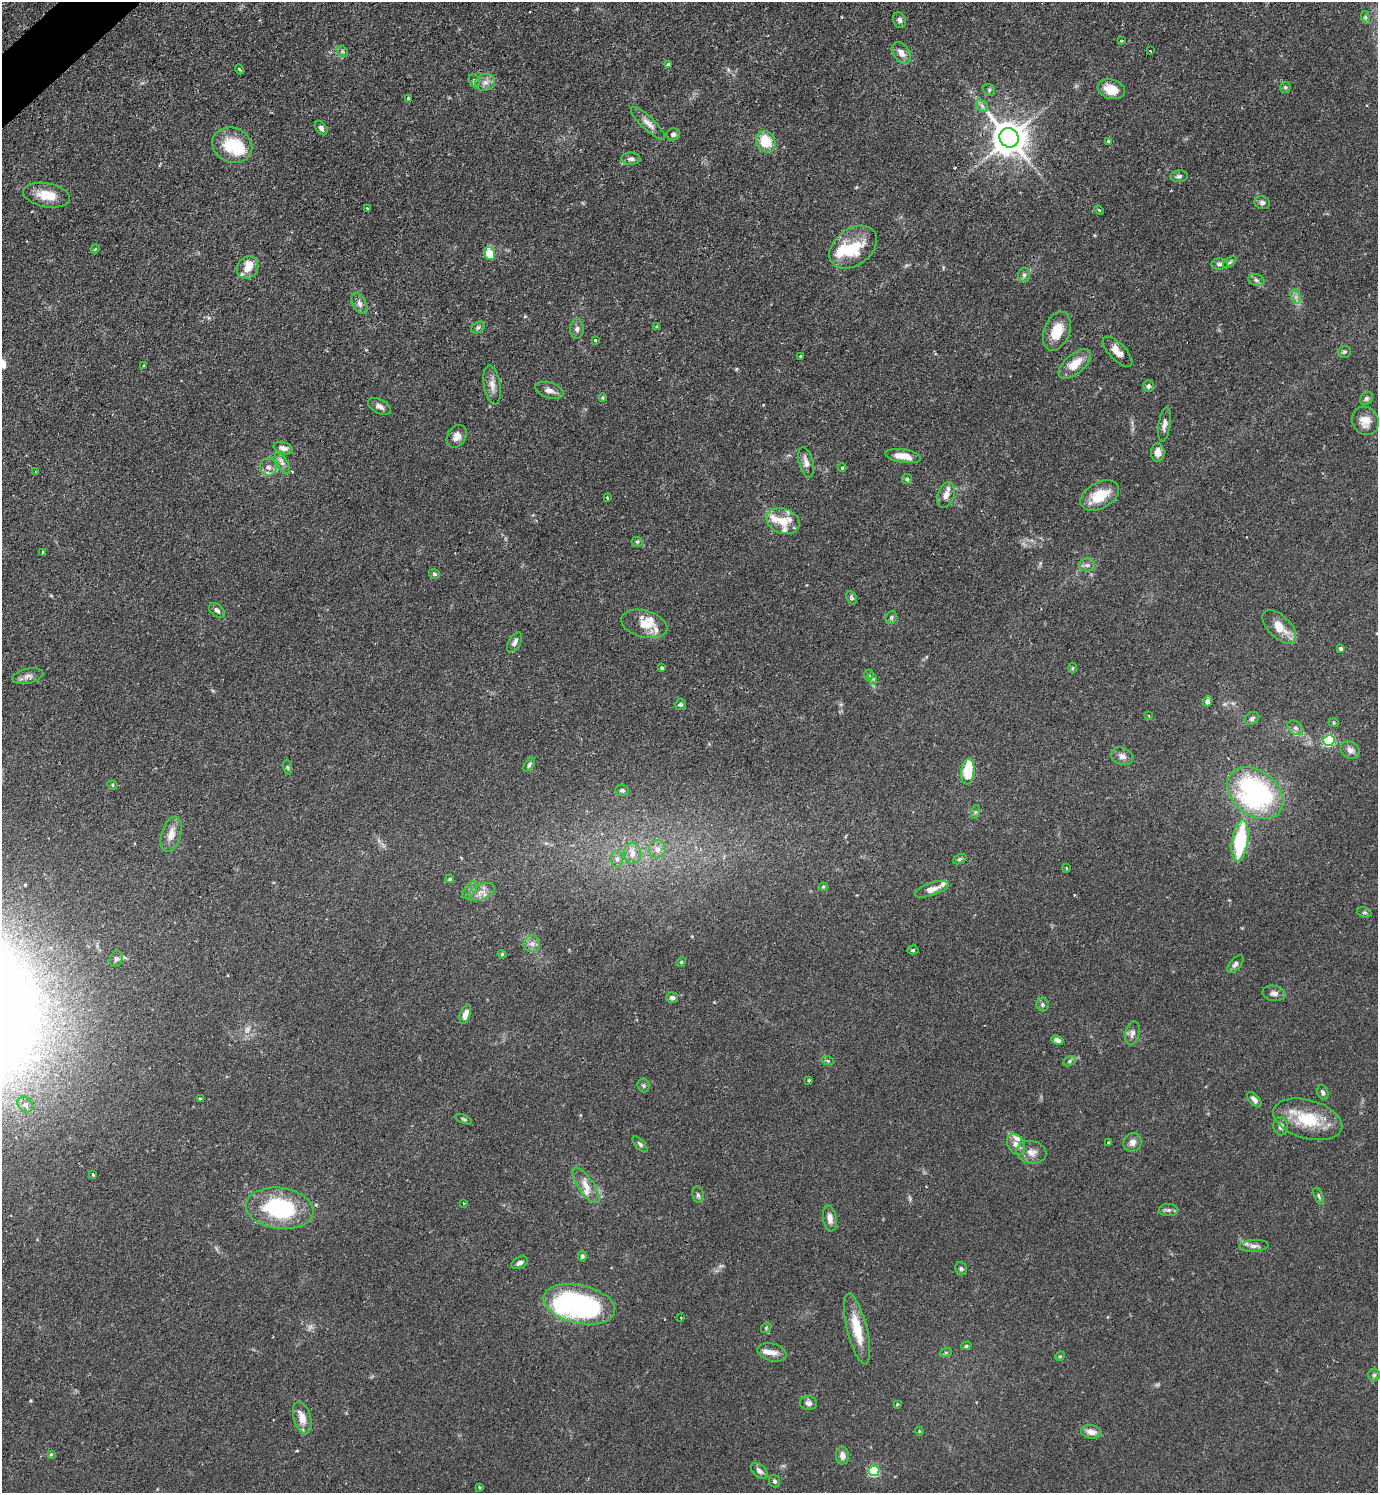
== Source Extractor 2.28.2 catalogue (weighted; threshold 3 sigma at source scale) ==
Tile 11 of 4 x 4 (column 3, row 3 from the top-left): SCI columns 2912-4287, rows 1493-2983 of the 5965 x 5968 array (HDU 1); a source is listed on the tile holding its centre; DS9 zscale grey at full resolution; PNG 1380 x 1495 px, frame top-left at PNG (2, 2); each listed source drawn as its Kron ellipse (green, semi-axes under 4 px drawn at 4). Shown black and unused: <1% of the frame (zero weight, under 2 of 3 exposures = <1% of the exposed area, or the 3 px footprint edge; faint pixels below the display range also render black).
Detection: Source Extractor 2.28.2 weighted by HDU 2 'WHT'; one run over the whole footprint, this tile lists its part. Background 0.0833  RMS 0.0061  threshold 0.0273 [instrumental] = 3 sigma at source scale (4.5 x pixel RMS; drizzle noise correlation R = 1.50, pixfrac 1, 0.05/0.05 arcsec/px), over >= 5 px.
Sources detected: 194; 2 too faint to see at this stretch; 3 inside a brighter object's white glare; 1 cosmic-ray / hot-pixel residue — neither listed nor drawn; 13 inside a brighter listed object's ellipse — not listed separately; the other 175 listed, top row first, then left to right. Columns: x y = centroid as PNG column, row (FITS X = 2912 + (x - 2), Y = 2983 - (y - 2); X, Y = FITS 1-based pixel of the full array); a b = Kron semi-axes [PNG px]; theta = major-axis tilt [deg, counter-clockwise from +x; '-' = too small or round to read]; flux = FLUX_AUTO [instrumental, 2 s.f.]
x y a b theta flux
1365 17 6 4 -72 1
900 20 8 6 -67 1.8
1121 41 4 2 - 0.48
342 51 6 4 -47 1.2
1150 51 3 2 - 0.67
901 53 12 8 -53 4.5
668 65 4 3 - 1.8
240 69 5 2 - 0.96
474 81 7 5 -70 1.2
485 82 10 8 20 3.3
1285 87 6 5 - 0.92
1111 89 14 9 -15 12
989 90 6 5 - 1.1
409 99 4 3 - 3.4
982 106 7 5 -46 1.6
648 123 22 6 -44 4.5
321 128 8 5 -56 1.9
673 134 7 6 - 1.5
1009 138 10 9 - 1300
766 141 11 9 -62 17
1109 141 3 3 - 2
232 145 20 17 -24 24
631 159 9 6 -2 2.1
1179 176 9 6 5 1.8
47 195 24 12 -10 11
1262 203 8 6 -14 1.7
367 209 3 2 - 0.65
1099 210 5 3 - 0.67
853 247 26 18 36 23
95 249 4 3 - 0.66
490 253 6 5 - 17
1230 262 8 4 35 1
1219 264 8 5 2 1.7
248 268 12 10 56 6.3
1024 275 7 6 - 1.5
1256 280 8 6 -18 1.7
1296 297 7 4 -72 1.9
359 304 11 6 -62 2.9
657 326 4 3 - 0.78
478 327 7 5 36 1.2
577 329 10 7 89 2.1
1057 331 20 12 69 13
595 340 3 3 - 1.2
1117 352 19 8 -46 6.9
1344 352 6 6 - 1.1
800 356 3 3 - 1.4
1075 364 20 9 40 10
144 365 3 2 - 0.59
492 385 19 8 -80 4.7
1148 386 6 5 - 1.7
549 390 14 8 -16 3.6
602 398 4 4 - 0.69
1366 399 7 5 46 1.4
380 406 12 7 -29 2.9
1365 421 15 13 -56 6.8
1165 424 18 6 82 3.2
457 436 12 9 60 3.9
283 448 10 6 -17 2.6
1158 453 9 6 90 5.4
903 456 18 6 -9 8.5
806 462 16 7 -76 3.9
282 463 12 5 -59 2.3
268 467 8 8 - 3.2
842 468 4 4 - 0.63
36 472 3 3 - 0.72
907 479 5 5 - 0.84
946 495 13 8 71 4.5
1100 496 21 12 29 16
607 497 3 3 - 1.4
783 521 17 12 -19 10
637 542 5 5 - 0.91
43 553 3 2 - 0.88
1087 565 8 6 2 2
434 574 6 5 - 1.1
851 598 7 5 -67 1.1
217 610 9 6 -40 2.1
891 617 7 5 69 1.3
644 624 23 13 -15 9.6
1279 627 21 11 -44 10
515 642 11 6 59 2.6
1341 648 4 4 - 1.4
662 668 4 4 - 0.74
1072 668 5 3 - 0.66
869 675 5 5 - 0.91
28 676 16 7 12 3.2
873 679 6 4 -72 0.97
1208 701 5 4 - 3.4
680 705 5 5 - 1.2
1149 716 3 3 - 0.69
1252 718 8 6 34 1.5
1334 723 5 3 - 0.58
1295 728 9 6 -40 2.2
1329 741 5 5 - 65
1350 750 10 8 -33 3.1
1122 756 12 8 -19 3.2
529 765 8 4 56 1.2
288 767 8 4 -80 0.95
968 771 13 6 83 24
112 785 5 4 - 0.87
622 790 7 6 - 1.5
1255 793 31 22 -38 110
975 812 7 4 71 0.94
171 834 18 9 73 6.2
1240 841 21 8 82 43
657 849 9 8 - 3.9
632 853 10 9 - 5.2
617 859 8 6 90 2.2
960 859 7 4 27 1
1066 868 4 3 - 0.42
450 879 4 3 - 0.81
823 887 4 4 - 0.71
932 889 18 6 19 5.1
470 890 10 5 51 2
481 892 15 7 22 4.7
1364 912 7 5 -16 0.98
532 944 8 8 - 2.9
913 950 5 4 - 1
502 954 4 4 - 0.66
116 959 8 6 71 1.8
681 962 5 4 - 0.55
1235 964 10 5 49 1.9
1274 993 11 7 -11 2.5
672 998 6 5 - 2.1
1042 1005 7 6 - 1.3
465 1014 10 5 71 3.7
1132 1033 12 7 75 2.6
1057 1040 6 4 -24 2.4
828 1061 6 4 -19 0.84
1069 1061 7 4 29 1.1
809 1080 3 2 - 0.54
644 1085 7 6 - 1.1
1323 1092 7 5 -67 1.5
200 1099 3 3 - 0.94
1254 1100 9 5 -47 2.4
25 1104 8 7 - 2.4
464 1119 9 3 -22 0.93
1308 1119 35 19 -16 27
1281 1126 9 7 -86 2.6
1132 1142 9 8 - 3.4
1108 1143 3 3 - 0.8
640 1144 10 4 -48 1.3
1016 1144 11 8 -59 3.8
1031 1152 15 11 -11 5.1
93 1174 4 3 - 3
586 1185 21 8 -55 6.1
698 1195 8 5 -80 1.4
1319 1196 9 4 -67 1.1
463 1203 3 3 - 1.7
280 1208 34 20 -8 58
1168 1210 9 6 1 1.9
830 1218 13 6 -81 3.7
1254 1246 14 6 3 3
582 1256 5 4 - 1.2
520 1263 9 5 27 2.3
961 1268 7 6 - 1.2
579 1304 36 19 -13 120
681 1317 2 2 - 0.52
766 1328 6 4 49 0.81
857 1329 36 10 -76 17
966 1346 5 4 - 0.99
772 1352 15 8 -15 4.9
946 1352 6 4 19 0.86
1060 1356 5 4 - 0.59
1374 1375 6 6 - 1.4
808 1403 9 6 -11 2.2
897 1404 3 2 - 0.85
302 1418 16 8 -75 7.5
919 1431 4 3 - 0.53
1091 1432 10 6 -8 4.7
51 1454 3 3 - 0.72
842 1455 9 6 -88 3.4
759 1471 10 6 -41 2.7
874 1471 5 5 - 53
775 1481 6 5 - 1.4
479 1487 4 2 - 0.49